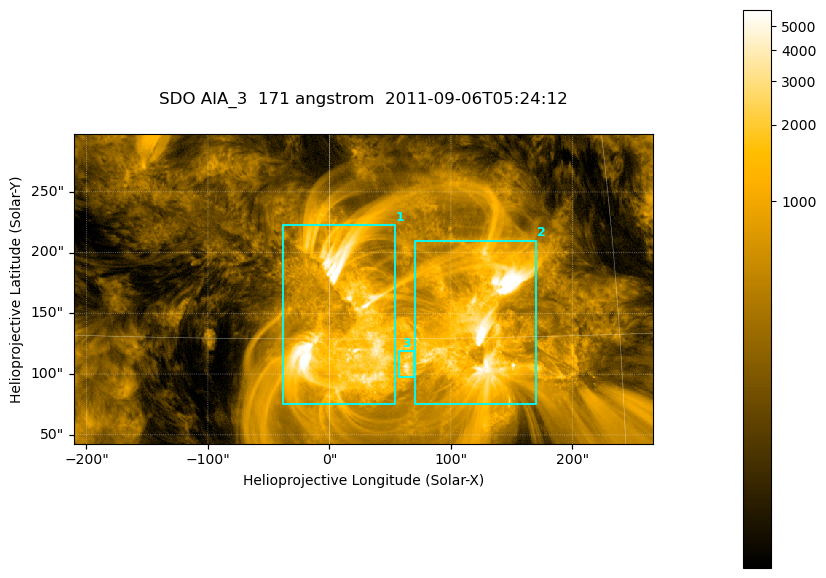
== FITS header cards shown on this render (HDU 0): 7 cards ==
TELESCOP= 'SDO     '           /
INSTRUME= 'AIA_3   '           /
WAVELNTH=                  171 /
WAVEUNIT= 'angstrom'           /
DATE-OBS= '2011-09-06T05:24:12.34' /
CTYPE1  = 'HPLN-TAN'           /
CTYPE2  = 'HPLT-TAN'           /

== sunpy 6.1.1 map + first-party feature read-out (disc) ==
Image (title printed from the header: SDO AIA_3  171 angstrom  2011-09-06T05:24:12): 795 x 425 px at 0.599 arcsec/px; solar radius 952 arcsec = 1587 px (partial field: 4.3% of the solar disc is inside the frame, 100% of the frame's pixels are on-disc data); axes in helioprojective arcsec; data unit not stated in the header (colour bar unlabelled)
Pointing: header CRPIX1/2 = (2050.96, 2049.84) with CRVAL1/2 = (0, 0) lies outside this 795 x 425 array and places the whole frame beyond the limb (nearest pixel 1.29 R_sun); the SolarSoft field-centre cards XCEN/YCEN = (27.82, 170.1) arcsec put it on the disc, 1629 arcsec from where CRPIX/CRVAL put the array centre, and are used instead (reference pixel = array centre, CRVAL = XCEN/YCEN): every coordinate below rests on XCEN/YCEN
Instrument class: DISC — disc imager (sunpy class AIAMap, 171 A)
Bright regions (active regions / flare kernels): reference = the on-disc median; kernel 7 px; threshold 5 sigma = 1372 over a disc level ~305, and >= 1.15x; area >= 337 px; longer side >= 5 px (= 3 arcsec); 3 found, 3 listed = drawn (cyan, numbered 1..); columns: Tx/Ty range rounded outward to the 2 arcsec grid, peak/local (2 s.f.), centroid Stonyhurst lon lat
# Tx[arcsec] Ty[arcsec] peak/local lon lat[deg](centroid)
1 -38..54 74..224 29 +1 +15
2 70..170 74..210 32 +8 +15
3 56..70 98..120 12 +4 +14